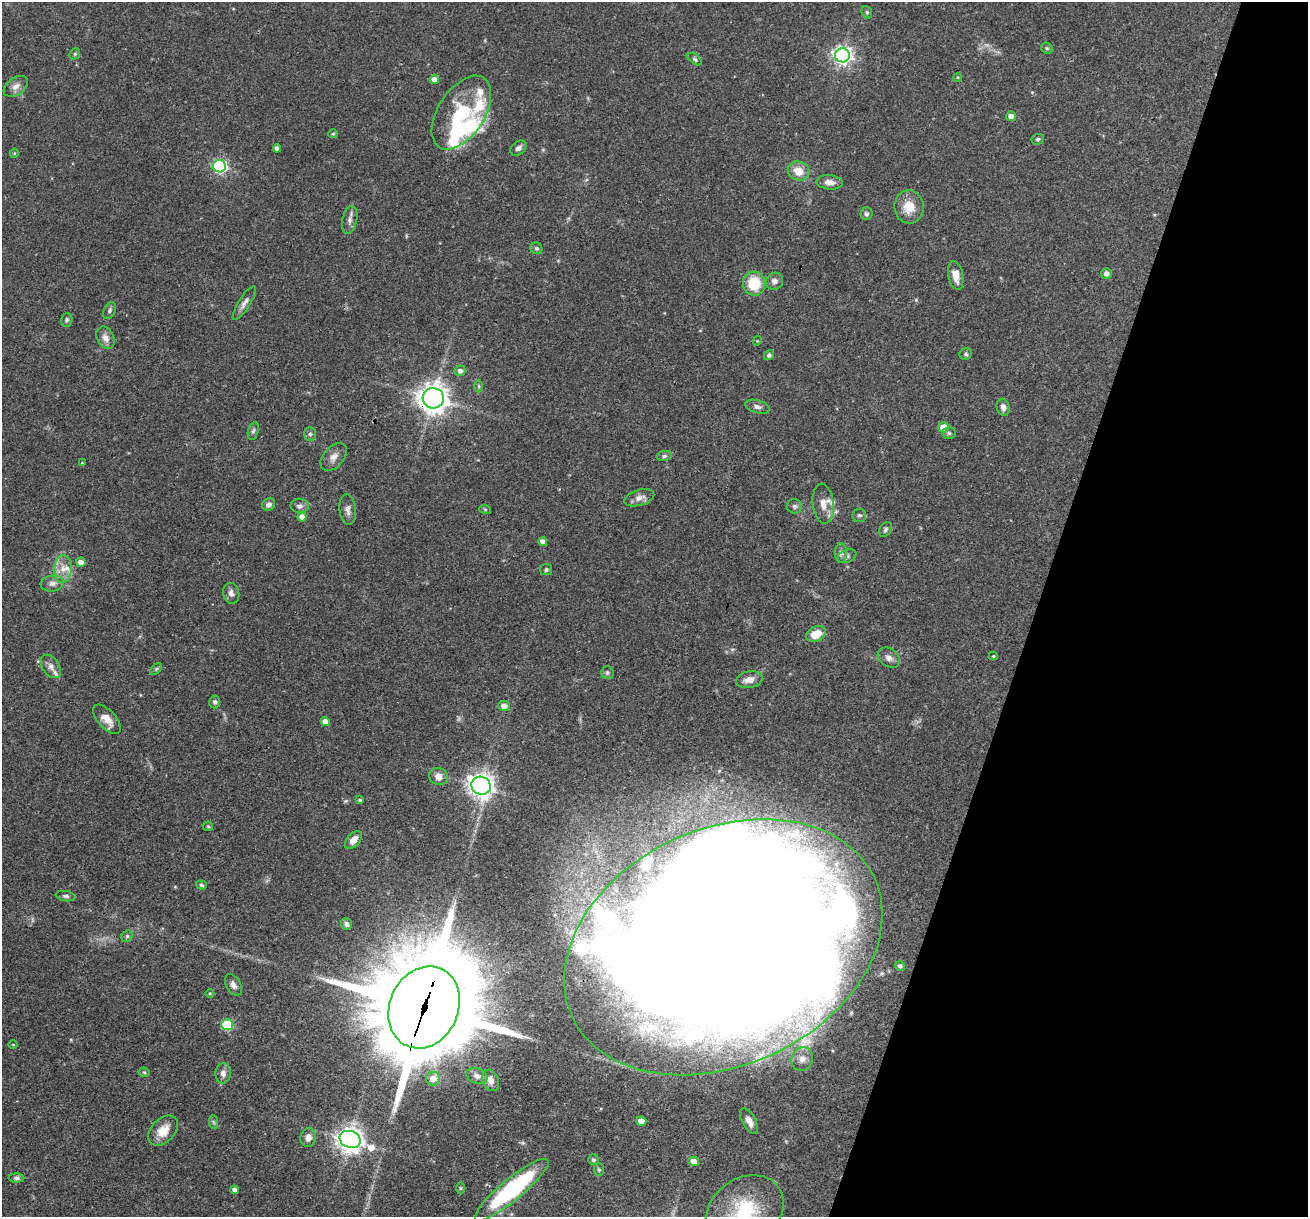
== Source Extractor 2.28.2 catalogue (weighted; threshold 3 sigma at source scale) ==
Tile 8 of 4 x 4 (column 4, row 2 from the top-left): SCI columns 3917-5222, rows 2684-3898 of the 5240 x 5301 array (HDU 1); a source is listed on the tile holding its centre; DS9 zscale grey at full resolution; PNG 1310 x 1219 px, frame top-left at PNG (2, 2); each listed source drawn as its Kron ellipse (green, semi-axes under 4 px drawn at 4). Shown black and unused: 21% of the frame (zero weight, under 3 of 4 exposures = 3% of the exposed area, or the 3 px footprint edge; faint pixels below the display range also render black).
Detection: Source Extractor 2.28.2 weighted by HDU 2 'WHT'; one run over the whole footprint, this tile lists its part. Background 0.0564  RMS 0.0032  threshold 0.0146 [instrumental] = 3 sigma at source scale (4.5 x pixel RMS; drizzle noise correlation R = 1.50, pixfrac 1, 0.05/0.05 arcsec/px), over >= 5 px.
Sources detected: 126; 1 too faint to see at this stretch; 5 inside a brighter object's white glare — neither listed nor drawn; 10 inside a brighter listed object's ellipse — not listed separately; the other 110 listed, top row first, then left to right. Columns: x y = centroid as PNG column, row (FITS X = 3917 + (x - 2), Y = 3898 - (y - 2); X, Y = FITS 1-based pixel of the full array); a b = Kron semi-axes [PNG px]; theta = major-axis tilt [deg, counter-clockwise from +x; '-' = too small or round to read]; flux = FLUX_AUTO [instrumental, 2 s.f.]
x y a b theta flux
867 12 6 5 - 0.56
1047 48 6 5 - 0.53
75 54 6 5 - 0.49
842 55 7 7 - 140
695 59 8 4 -37 0.6
958 77 4 3 - 0.28
434 79 5 4 - 2.1
16 86 13 8 36 2.1
461 113 41 23 57 20
1011 116 5 5 - 2.1
333 134 5 4 - 0.37
1038 139 6 5 - 0.6
277 148 4 4 - 1.4
518 148 9 6 38 1.3
14 153 4 4 - 0.32
220 166 6 6 - 55
799 171 11 9 -24 4.5
829 182 13 7 -4 2.4
909 207 16 14 -81 6.2
867 214 6 6 - 0.8
350 220 14 7 77 1.7
536 248 6 5 - 0.61
1106 273 5 5 - 1.6
956 276 15 7 -79 3.4
774 281 9 8 - 1.5
754 284 12 11 - 11
244 303 19 6 57 1.7
110 310 9 5 63 0.8
67 320 7 5 70 0.68
105 338 12 8 -63 2.2
757 341 5 3 - 0.3
966 354 6 5 - 0.65
769 355 5 4 - 0.84
460 371 5 5 - 1.2
479 386 6 4 -88 0.48
433 398 10 10 - 360
757 407 12 6 -15 1.3
1003 407 8 6 -75 1.4
943 427 5 5 - 4.6
253 431 9 5 75 0.7
949 433 7 5 -3 0.69
310 434 7 6 - 0.78
664 456 7 5 10 0.7
334 457 16 10 47 2.4
82 463 4 4 - 0.29
639 498 15 8 17 2.1
269 504 7 6 - 1.3
823 504 20 10 -84 3.5
300 506 9 7 -1 1.3
794 506 7 7 - 0.81
348 509 15 8 -83 1.9
485 509 6 4 -18 0.37
859 515 7 6 - 0.83
302 517 4 4 - 2.6
886 529 8 5 58 0.74
543 542 4 4 - 2.1
841 553 10 6 -90 1.1
847 556 10 6 23 1.1
81 562 5 4 - 2
63 569 14 9 86 3.5
546 570 6 5 - 0.67
52 583 11 8 7 1.7
231 593 10 8 -76 1.6
816 634 10 7 26 6.1
993 656 4 4 - 0.39
889 658 12 9 -37 1.9
51 666 13 8 -56 1.9
156 669 7 4 45 0.51
607 672 6 6 - 0.67
749 680 13 8 12 2.6
215 702 6 5 - 0.67
504 706 5 5 - 2.2
107 719 18 9 -48 3.5
325 721 5 4 - 2.4
439 776 9 8 - 2.4
481 786 10 8 -27 250
360 800 4 3 - 0.57
208 826 5 4 - 0.4
353 840 11 6 48 2.5
201 885 5 4 - 0.62
66 896 10 5 -9 0.82
346 924 6 5 - 0.88
127 936 6 5 - 0.6
723 947 166 118 25 2500
900 966 5 5 - 0.95
233 985 12 7 -61 1.6
210 993 4 3 - 0.26
424 1007 42 34 66 6800
227 1025 6 5 - 21
13 1045 5 3 - 0.28
802 1059 12 10 68 2.5
144 1072 5 5 - 0.54
223 1073 10 7 85 1.7
477 1076 11 7 -22 1.6
433 1079 7 7 - 2.9
491 1080 11 8 -66 1.8
641 1121 5 4 - 3.1
749 1121 14 6 -61 2.5
213 1122 7 4 -87 0.59
163 1131 18 11 47 4.5
308 1137 9 7 79 2.3
350 1139 11 8 -22 340
593 1160 5 5 - 0.63
694 1161 5 4 - 3.1
599 1170 6 5 - 0.48
16 1178 8 4 -1 0.69
460 1188 6 4 -89 0.44
234 1190 4 4 - 1.1
512 1190 47 11 39 41
745 1211 42 32 35 21
Overlapping masked pixels (flux is a lower limit): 3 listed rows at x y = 433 398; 723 947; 424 1007
Isophote crosses this tile's border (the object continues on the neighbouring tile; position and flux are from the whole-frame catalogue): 1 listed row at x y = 745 1211